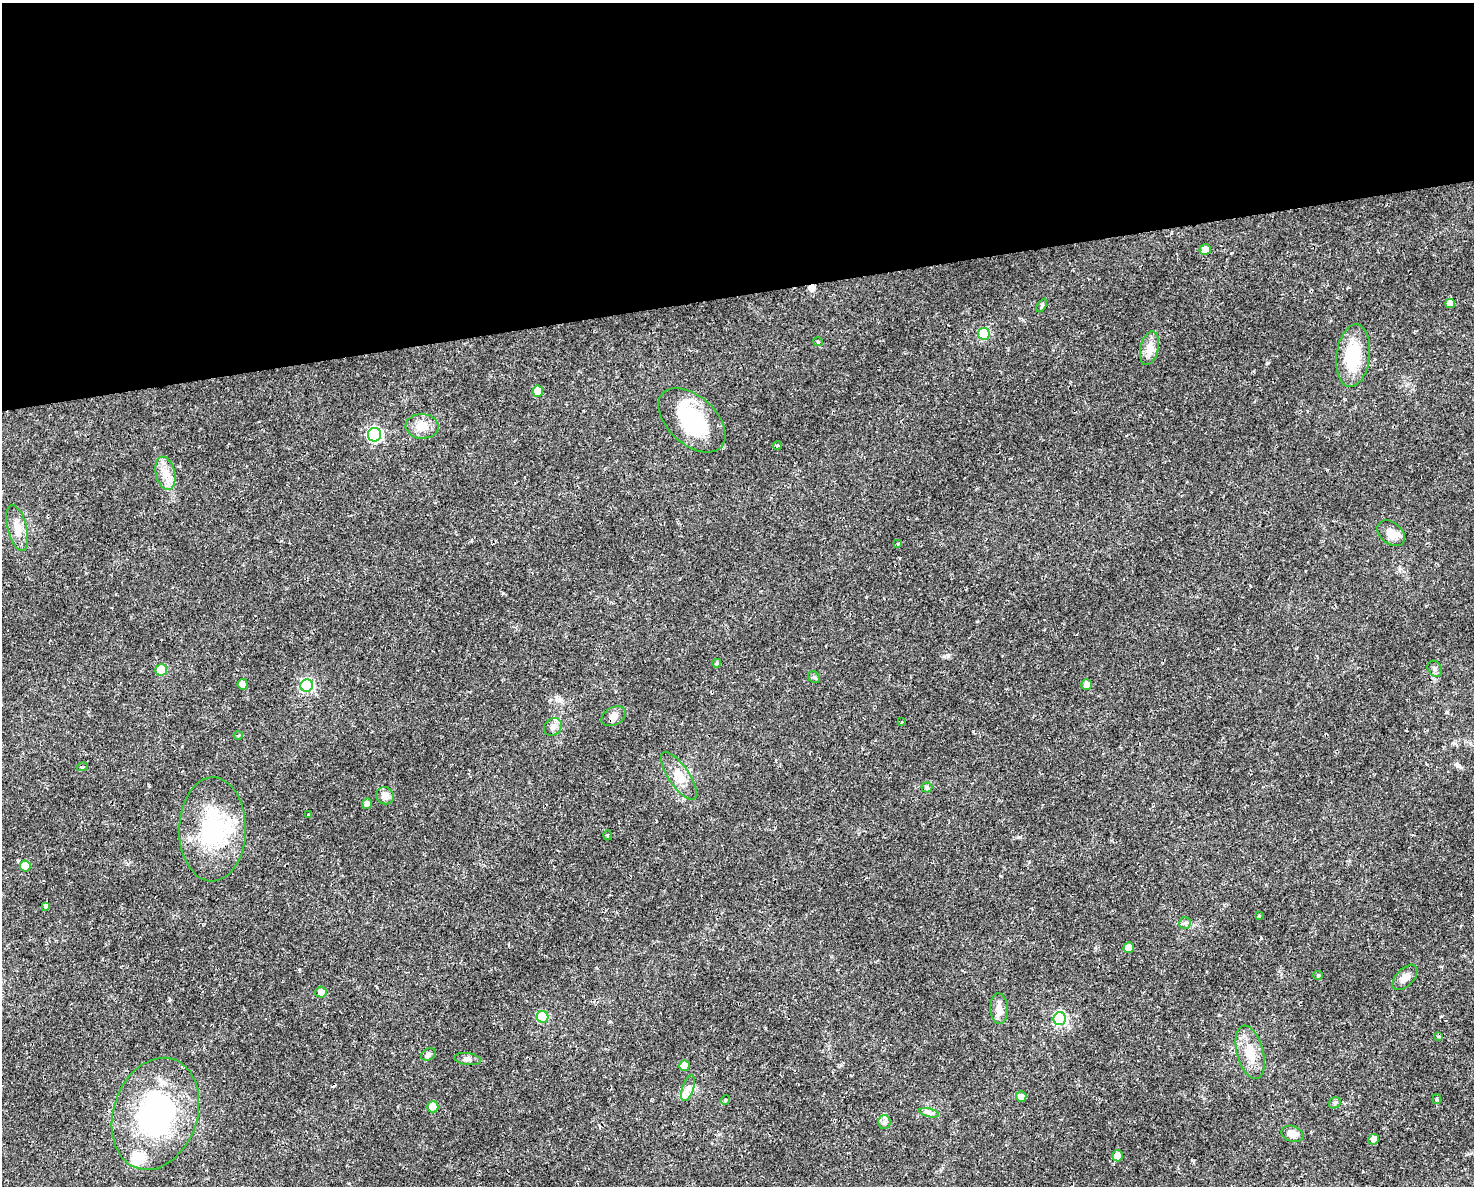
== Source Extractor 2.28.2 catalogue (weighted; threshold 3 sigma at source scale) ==
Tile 2 of 3 x 4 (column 2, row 1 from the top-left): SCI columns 1535-3006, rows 3551-4734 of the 4496 x 4734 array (HDU 1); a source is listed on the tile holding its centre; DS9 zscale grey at full resolution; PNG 1476 x 1188 px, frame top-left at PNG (2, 3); each listed source drawn as its Kron ellipse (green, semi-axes under 4 px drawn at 4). Shown black and unused: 25% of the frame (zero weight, under 2 of 3 exposures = <1% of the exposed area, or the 3 px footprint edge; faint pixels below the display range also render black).
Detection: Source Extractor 2.28.2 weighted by HDU 2 'WHT'; one run over the whole footprint, this tile lists its part. Background 0.0169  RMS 0.0028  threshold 0.0124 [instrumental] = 3 sigma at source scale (4.5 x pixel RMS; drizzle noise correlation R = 1.50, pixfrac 1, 0.0396/0.0396 arcsec/px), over >= 5 px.
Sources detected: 69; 2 cosmic-ray / hot-pixel residue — neither listed nor drawn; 4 inside a brighter listed object's ellipse — not listed separately; the other 63 listed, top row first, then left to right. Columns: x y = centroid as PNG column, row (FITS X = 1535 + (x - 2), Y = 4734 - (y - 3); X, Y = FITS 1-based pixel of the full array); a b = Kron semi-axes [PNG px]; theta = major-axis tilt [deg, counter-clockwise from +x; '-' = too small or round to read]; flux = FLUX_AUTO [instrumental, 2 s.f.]
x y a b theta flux
1205 249 5 5 - 1.9
1450 303 5 4 - 1.8
1042 305 7 4 60 0.41
984 334 6 6 - 14
818 342 5 4 - 0.35
1149 348 17 9 76 3.3
1353 356 31 16 83 13
538 391 5 5 - 4.3
692 420 40 24 -43 20
422 426 16 12 -3 3.6
375 435 7 6 - 40
778 446 4 4 - 0.49
165 473 17 9 -77 3.2
17 528 23 9 -76 3.2
1391 533 16 10 -41 3.3
898 544 3 3 - 1.8
717 663 4 4 - 0.73
1435 669 8 6 -59 0.78
161 670 6 5 - 10
814 677 6 5 - 0.48
243 684 5 5 - 3.2
1087 684 5 5 - 1.8
307 686 6 6 - 30
614 716 13 8 29 1.7
901 722 3 3 - 0.98
553 727 10 8 43 1.5
238 736 4 3 - 0.26
82 767 6 3 11 0.47
679 776 28 10 -56 3.9
927 787 5 5 - 0.79
385 796 9 8 - 2
367 804 5 5 - 1.2
308 815 3 3 - 0.51
212 829 52 33 89 26
607 835 5 3 - 0.28
25 866 5 5 - 4.3
46 906 4 3 - 0.89
1259 916 4 3 - 0.29
1185 923 6 6 - 0.56
1129 947 5 5 - 4
1318 975 5 4 - 0.37
1405 977 15 8 46 2
321 992 6 5 - 1.6
999 1009 15 9 -88 2.1
543 1017 6 6 - 14
1060 1019 6 6 - 33
1438 1036 3 3 - 0.44
1250 1052 27 13 -75 5.6
428 1054 8 6 24 0.74
467 1059 13 6 -7 1
684 1066 5 5 - 3
688 1088 13 5 72 1.4
1021 1097 5 5 - 1.8
1437 1099 5 4 - 0.49
725 1100 5 4 - 0.36
1335 1103 6 5 - 0.52
433 1107 5 5 - 5.4
929 1113 10 4 -13 0.77
155 1114 57 42 71 51
884 1122 6 6 - 0.74
1292 1134 11 8 -18 2.5
1374 1139 5 5 - 1.9
1118 1156 5 5 - 2.8
Unlisted compact peaks at least as high as the median listed source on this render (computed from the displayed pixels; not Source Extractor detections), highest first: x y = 1267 363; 1019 837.